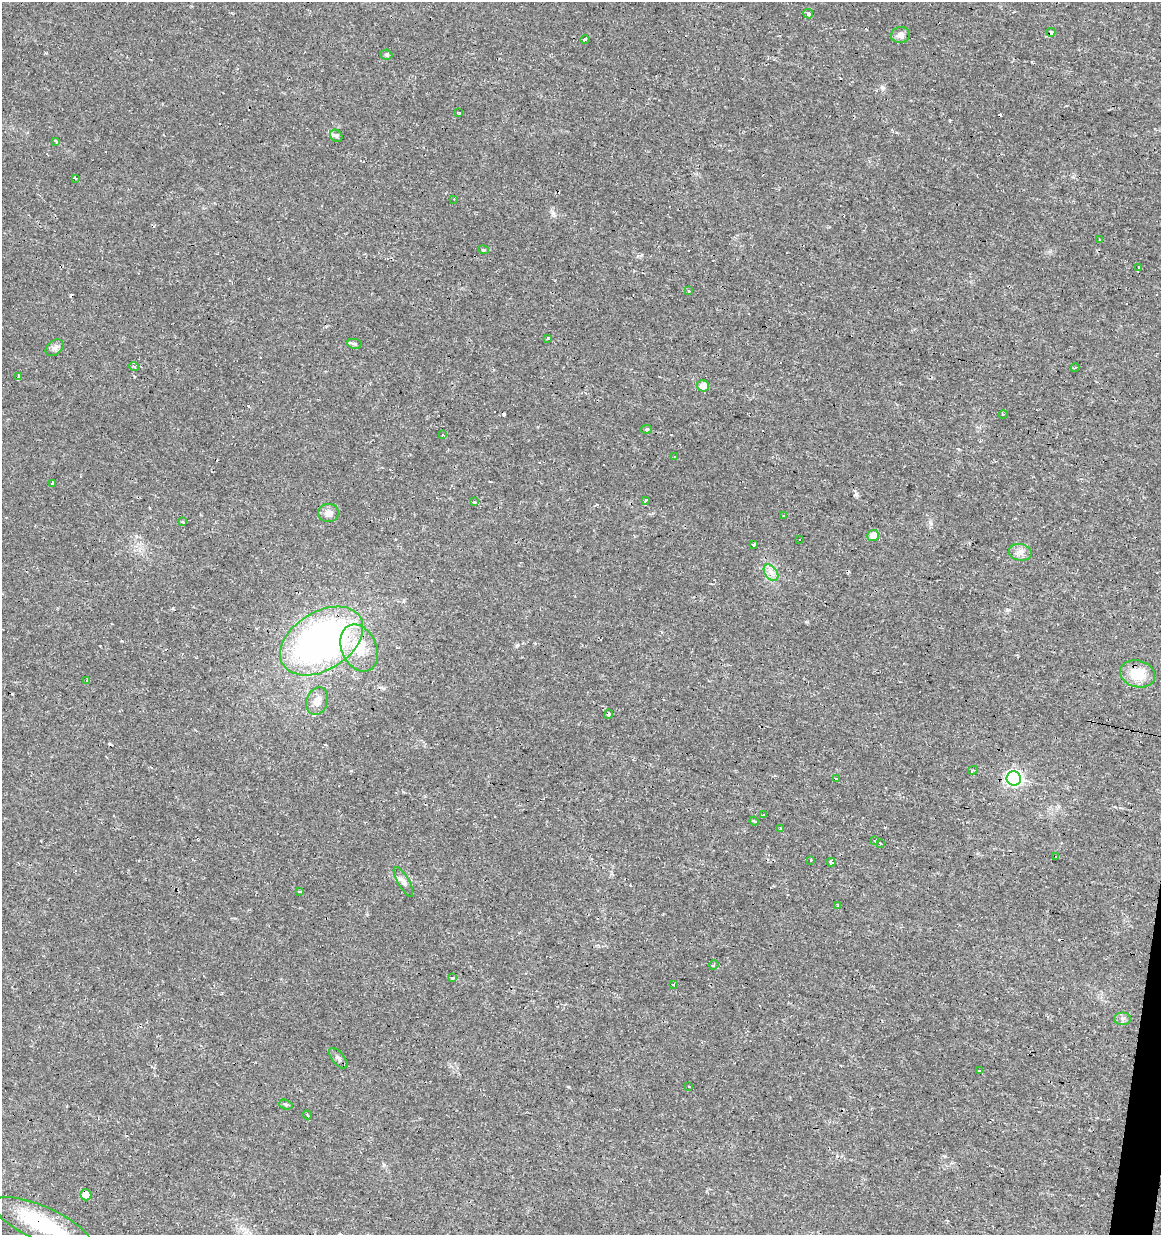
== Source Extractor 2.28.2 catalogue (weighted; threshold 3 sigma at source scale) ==
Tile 6 of 4 x 4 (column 2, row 2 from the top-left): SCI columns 1443-2601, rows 2467-3699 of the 5143 x 4939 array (HDU 1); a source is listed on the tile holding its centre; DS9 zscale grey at full resolution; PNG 1163 x 1237 px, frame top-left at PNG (2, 2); each listed source drawn as its Kron ellipse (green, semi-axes under 4 px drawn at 4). Shown black and unused: <1% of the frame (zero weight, under 2 of 3 exposures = <1% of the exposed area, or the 3 px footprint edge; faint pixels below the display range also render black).
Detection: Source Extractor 2.28.2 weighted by HDU 2 'WHT'; one run over the whole footprint, this tile lists its part. Background 0.0131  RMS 0.0031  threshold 0.0138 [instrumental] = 3 sigma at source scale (4.5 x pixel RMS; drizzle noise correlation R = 1.50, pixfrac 1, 0.0396/0.0396 arcsec/px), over >= 5 px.
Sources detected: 97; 29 cosmic-ray / hot-pixel residue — neither listed nor drawn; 1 inside a brighter listed object's ellipse — not listed separately; the other 67 listed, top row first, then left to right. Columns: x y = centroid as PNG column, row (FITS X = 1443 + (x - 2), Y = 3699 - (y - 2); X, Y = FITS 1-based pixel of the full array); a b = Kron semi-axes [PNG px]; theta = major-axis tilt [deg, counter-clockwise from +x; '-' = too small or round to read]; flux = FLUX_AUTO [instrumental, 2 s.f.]
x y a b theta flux
808 14 5 4 - 0.58
1051 32 4 4 - 1.3
901 35 9 8 - 1.4
585 39 5 3 - 0.33
387 55 6 5 - 0.56
459 113 4 2 - 0.68
336 136 7 5 -45 0.67
55 141 4 3 - 0.57
75 178 3 2 - 0.68
454 199 3 2 - 0.23
1100 239 3 3 - 0.42
483 250 5 4 - 0.48
1138 268 4 3 - 1.2
689 291 3 3 - 0.36
548 338 3 3 - 0.8
355 344 7 4 -8 0.59
55 348 10 7 38 1.2
134 367 5 3 - 0.29
1075 368 4 2 - 0.3
18 377 3 3 - 6.7
703 386 6 6 - 2.5
1003 414 5 3 - 0.34
646 429 5 4 - 0.44
443 434 4 3 - 1.1
674 457 3 3 - 0.79
52 483 4 3 - 2.1
646 500 4 3 - 2.7
475 502 3 3 - 0.63
328 513 10 9 - 1.9
784 516 4 2 - 0.3
183 521 3 3 - 0.46
873 536 6 5 - 3.7
799 539 3 2 - 0.39
753 545 3 3 - 3.5
1020 552 11 8 -10 1.8
771 573 9 6 -53 1.7
322 641 45 29 32 120
359 648 24 17 -66 8.5
1138 674 18 13 -15 7.1
87 680 3 3 - 0.75
317 701 14 10 71 2.7
608 714 5 3 - 0.52
973 770 5 3 - 0.34
1014 778 7 7 - 71
836 779 4 3 - 1.3
763 815 3 3 - 0.48
754 821 4 3 - 0.4
781 829 4 3 - 0.46
875 841 3 3 - 4.1
880 844 3 3 - 0.63
1056 857 3 2 - 0.77
811 860 3 3 - 0.31
831 862 4 4 - 1.2
403 882 17 5 -60 1.4
300 892 3 3 - 0.48
838 905 3 2 - 0.48
714 965 5 4 - 0.39
453 977 3 3 - 3.2
674 985 3 3 - 1.2
1122 1019 8 6 -1 0.91
338 1058 12 6 -51 0.95
979 1070 3 3 - 0.48
688 1086 3 2 - 0.58
286 1105 7 4 -17 0.48
308 1115 5 3 - 0.45
86 1195 5 5 - 5.8
42 1224 53 17 -24 21
Overlapping masked pixels (flux is a lower limit): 3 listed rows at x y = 1051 32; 86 1195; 42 1224
Unlisted compact peaks at least as high as the median listed source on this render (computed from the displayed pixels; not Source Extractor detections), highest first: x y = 856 494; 930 522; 883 88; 517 645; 553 213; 1007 610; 384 1165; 642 255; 837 1156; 568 1087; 1032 62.